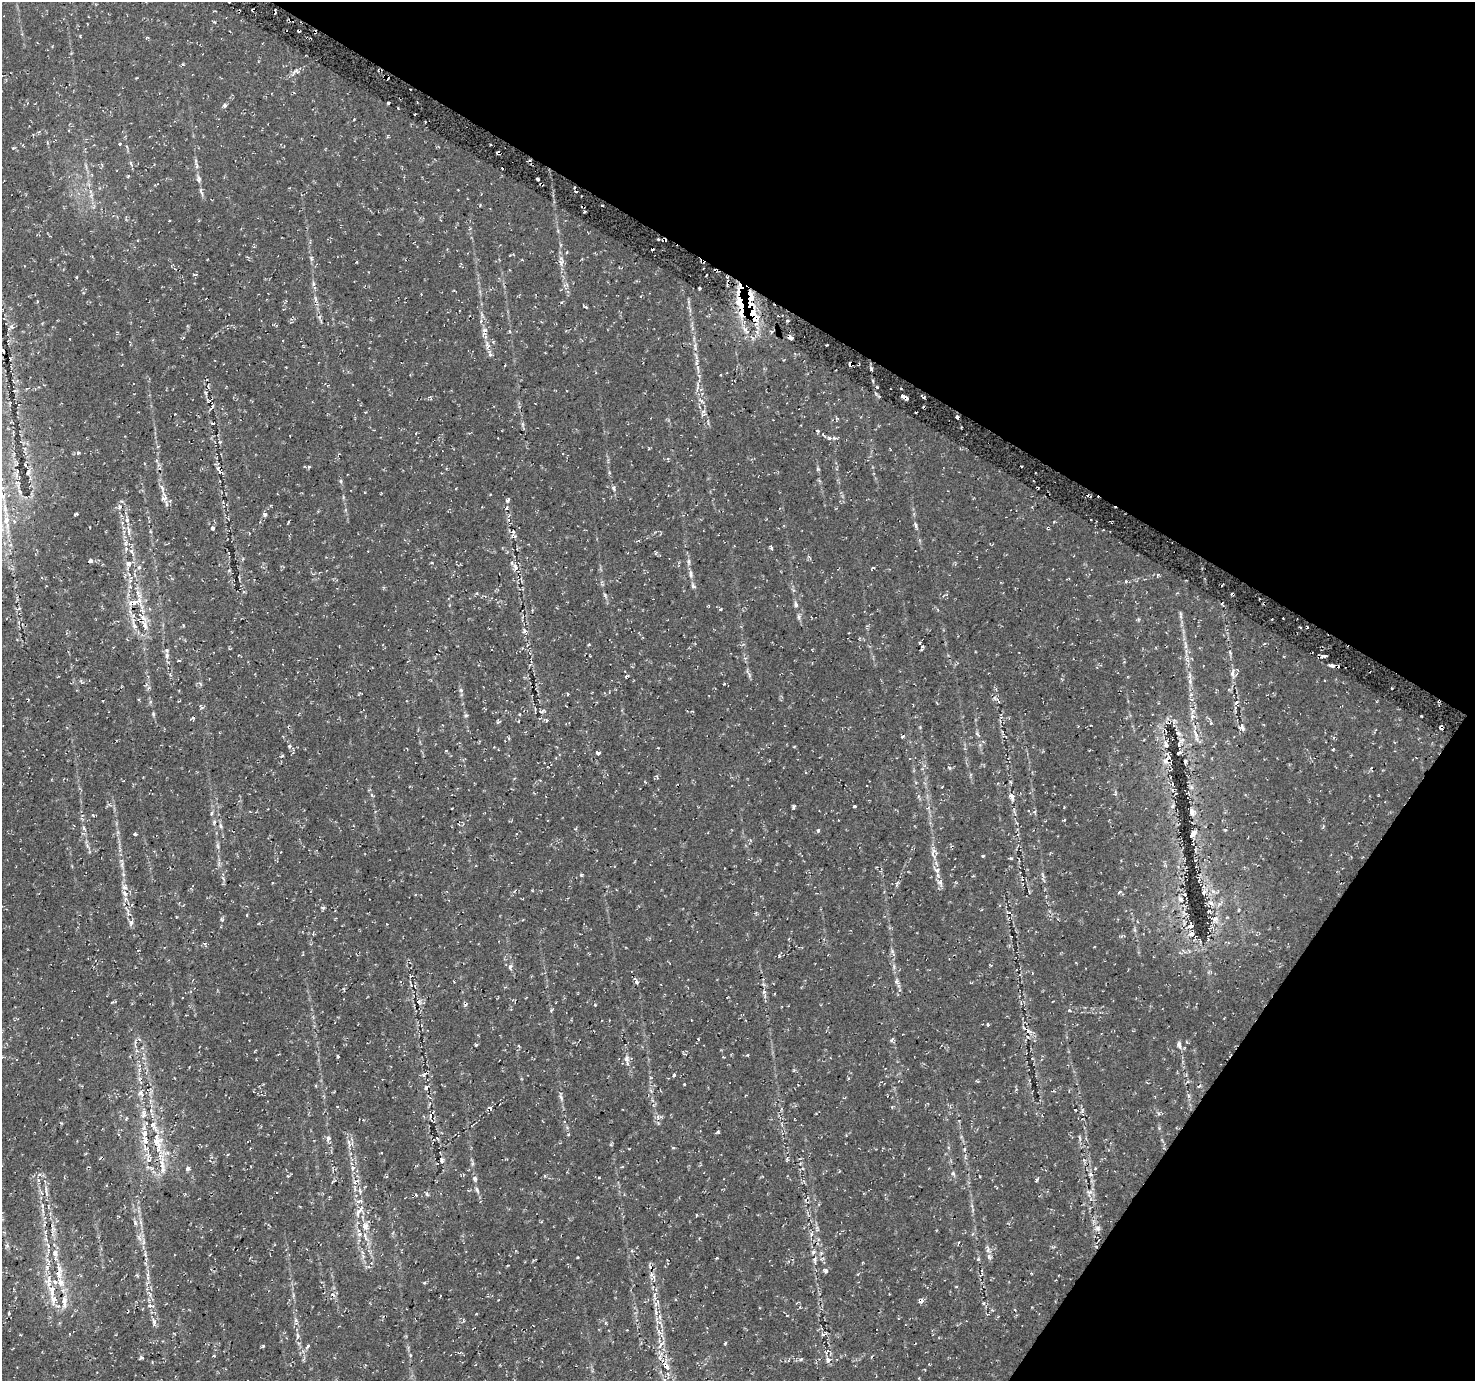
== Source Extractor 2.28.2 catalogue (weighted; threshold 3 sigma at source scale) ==
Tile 8 of 4 x 4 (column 4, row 2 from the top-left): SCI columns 4433-5905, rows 2974-4352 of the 5938 x 6020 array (HDU 1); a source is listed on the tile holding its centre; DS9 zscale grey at full resolution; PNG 1477 x 1383 px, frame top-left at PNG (2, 2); no overlay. Shown black and unused: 29% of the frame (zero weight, under 2 of 3 exposures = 2% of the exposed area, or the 3 px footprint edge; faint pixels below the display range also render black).
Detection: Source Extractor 2.28.2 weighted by HDU 2 'WHT'; one run over the whole footprint, this tile lists its part. Background 0.00342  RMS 0.003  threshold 0.0137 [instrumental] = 3 sigma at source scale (4.5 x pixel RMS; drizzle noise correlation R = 1.50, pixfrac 1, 0.0396/0.0396 arcsec/px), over >= 5 px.
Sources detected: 315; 16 cosmic-ray / hot-pixel residue — not listed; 21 inside a brighter listed object's ellipse — not listed separately; the other 278 listed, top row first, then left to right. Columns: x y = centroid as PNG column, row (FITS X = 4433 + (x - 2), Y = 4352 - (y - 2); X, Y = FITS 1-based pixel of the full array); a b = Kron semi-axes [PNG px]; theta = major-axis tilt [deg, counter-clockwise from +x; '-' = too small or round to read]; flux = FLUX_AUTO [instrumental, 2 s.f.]
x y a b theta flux
214 22 4 3 - 0.29
296 71 10 7 7 1.1
388 103 3 3 - 0.59
225 105 5 4 - 0.82
120 144 4 3 - 0.29
199 179 9 6 -77 0.93
538 180 3 2 - 0.58
201 192 13 4 -72 0.81
91 195 7 4 71 0.61
658 239 3 3 - 0.46
311 258 6 5 - 0.45
561 263 11 6 88 1.3
174 268 4 3 - 0.25
313 283 6 4 -72 0.52
700 288 3 2 - 0.41
738 290 12 2 90 1.1
315 299 9 4 90 0.72
750 299 23 7 87 6.9
740 300 15 8 52 4.6
586 307 5 3 - 0.43
741 313 17 6 85 4.6
319 317 5 4 - 0.46
756 319 10 4 17 1.1
481 321 5 3 - 0.42
12 327 6 4 -43 0.61
758 328 7 4 -70 0.75
745 329 9 7 -51 1.3
509 331 5 3 - 0.26
771 331 4 3 - 0.51
791 338 5 3 - 1.2
493 342 4 3 - 0.27
487 345 15 5 -80 1.6
697 363 8 4 82 0.83
850 364 4 4 - 1.7
871 369 4 3 - 0.4
208 386 4 3 - 0.31
206 393 6 3 -72 0.39
903 396 6 5 - 1.5
209 400 5 3 - 0.25
701 401 10 4 -35 0.76
212 407 9 3 56 0.56
703 411 6 4 25 0.44
957 417 4 3 - 0.69
212 424 5 3 - 0.36
522 424 7 4 -71 0.54
416 433 3 2 - 0.19
829 438 5 5 - 0.61
220 442 4 4 - 0.29
78 453 5 4 - 0.41
309 467 4 4 - 0.45
218 468 7 4 64 0.56
28 472 8 4 65 0.62
613 488 6 4 -76 0.51
164 498 9 6 27 0.97
507 500 7 4 54 0.68
5 508 14 5 -80 1.4
76 514 5 2 - 0.35
265 514 5 4 - 0.75
6 520 11 8 79 2.1
288 522 3 3 - 0.31
915 525 9 3 -79 0.62
90 527 3 2 - 0.21
212 528 4 3 - 0.53
1103 530 2 2 - 0.27
128 531 14 4 -85 1.1
513 532 18 5 -68 1.4
126 543 9 5 74 0.99
771 548 5 3 - 0.43
132 552 5 3 - 0.57
655 552 7 4 -77 0.35
90 561 4 3 - 0.78
688 562 8 4 -82 0.66
129 564 7 5 -85 1.4
139 567 6 5 - 0.54
516 567 12 6 -52 1.4
873 568 4 3 - 0.36
229 570 4 4 - 0.27
691 574 10 5 -80 0.9
130 580 7 4 15 0.64
693 586 8 5 -70 0.6
138 593 13 6 -64 1.7
135 602 18 7 20 3
796 605 6 5 - 0.7
721 609 4 3 - 0.44
1180 614 7 4 -65 0.49
799 617 7 5 -83 0.64
134 623 24 6 -77 2.5
144 625 17 7 -63 2.5
524 631 7 5 84 0.68
1264 644 4 3 - 0.3
589 645 4 3 - 0.26
1185 645 12 4 -82 1.2
923 647 4 3 - 0.45
167 655 10 6 89 1.1
1325 656 5 3 - 0.7
179 660 4 3 - 0.32
1331 665 4 3 - 2.8
1232 673 14 5 84 1.5
626 676 5 3 - 0.41
1190 681 7 6 - 0.91
461 690 7 5 -67 0.6
995 698 9 4 -38 0.68
1236 703 6 4 46 0.5
913 704 3 2 - 0.23
201 707 9 3 -54 0.41
543 711 10 4 22 0.63
153 714 6 5 - 0.38
520 714 3 2 - 0.26
1193 716 10 7 42 1.2
192 718 6 3 12 0.52
546 720 5 4 - 0.46
519 721 3 2 - 0.2
1174 721 5 5 - 0.58
1211 723 3 3 - 0.44
1441 727 5 2 - 0.97
1242 728 9 5 -68 1
1178 733 8 5 -38 0.69
1195 734 14 5 -71 1.6
978 735 10 3 -45 0.56
902 737 4 3 - 0.29
1166 744 10 6 -74 1.1
1179 744 11 5 57 0.57
289 746 5 4 - 0.53
1333 749 3 3 - 0.35
598 753 4 3 - 1.3
1178 753 5 2 - 0.55
282 756 4 3 - 0.4
1166 761 11 6 -67 1.6
1185 762 6 3 89 0.44
950 768 5 5 - 0.54
1011 782 6 3 -70 0.3
942 787 3 2 - 0.28
1191 787 7 4 -71 0.6
1012 797 11 6 -64 1.1
854 806 3 3 - 1.2
1172 806 6 5 - 0.47
794 807 4 3 - 0.64
452 808 3 2 - 0.23
1192 812 9 6 -79 0.98
1064 820 4 3 - 0.26
221 826 7 5 -64 0.68
84 828 6 4 -61 0.49
818 830 5 4 - 0.35
1225 830 4 3 - 0.37
135 834 4 3 - 0.44
1193 834 8 4 52 1.2
218 846 7 4 -88 0.54
934 851 7 4 -19 0.71
983 856 4 3 - 0.32
1011 858 4 3 - 0.45
122 864 9 4 89 0.76
937 870 7 6 - 0.92
123 874 6 4 -72 0.49
581 875 4 4 - 0.36
940 883 12 7 -61 1.3
897 884 9 3 79 0.5
1213 891 8 5 -44 0.88
1119 892 5 3 - 0.63
1204 892 7 5 70 0.67
125 893 9 5 -44 1.2
1180 899 10 7 -51 1.3
1211 903 9 6 -21 1.1
322 907 6 3 8 0.41
222 919 5 4 - 0.43
1215 919 9 8 - 1.5
131 923 9 5 77 0.88
1191 926 8 5 17 0.79
1135 930 6 4 -71 0.44
1191 934 8 7 - 1.1
892 951 6 6 - 0.57
828 955 3 2 - 0.23
510 966 7 6 - 0.75
894 967 8 3 86 0.57
636 981 6 4 -61 0.71
897 982 7 6 - 0.73
764 992 6 4 1 0.42
727 997 3 2 - 0.22
418 1002 5 5 - 0.6
595 1005 3 3 - 0.36
1069 1010 4 3 - 0.3
988 1025 4 3 - 0.36
1029 1032 15 6 -39 1.5
892 1040 6 4 88 0.47
135 1042 6 4 71 0.57
476 1045 4 3 - 0.35
1179 1045 10 5 -87 0.89
519 1046 5 3 - 0.28
747 1055 4 3 - 0.26
338 1056 3 3 - 0.45
627 1059 10 7 85 1.2
424 1075 6 4 57 0.42
674 1075 4 3 - 0.51
684 1084 3 2 - 0.34
1199 1086 7 2 45 0.32
426 1087 8 5 52 0.57
141 1093 11 8 -86 1.5
1155 1096 4 2 - 0.21
561 1097 10 4 -64 0.71
151 1110 5 5 - 0.55
153 1126 21 9 -53 3.6
718 1132 4 4 - 0.45
328 1138 7 5 78 0.88
437 1138 4 2 - 0.24
1080 1138 8 3 -71 0.41
145 1140 15 8 -72 2.7
349 1142 7 4 -72 0.72
158 1148 45 7 75 5.3
250 1148 3 2 - 0.24
673 1148 4 3 - 0.28
964 1149 5 4 - 0.3
787 1159 6 3 73 0.36
442 1161 6 4 -77 0.61
162 1164 22 7 -89 3.6
622 1167 4 3 - 0.29
188 1168 4 4 - 1.1
353 1168 6 6 - 0.88
1095 1168 4 2 - 0.22
953 1173 7 5 -63 0.59
1091 1174 6 5 - 0.59
288 1176 5 5 - 0.33
980 1177 2 2 - 0.26
475 1178 6 6 - 0.61
1037 1180 5 3 - 0.38
354 1182 6 4 -69 0.59
355 1189 6 3 -73 0.46
477 1190 10 4 -64 0.7
46 1191 16 3 -87 1.1
360 1191 7 4 -64 0.58
1089 1192 10 4 -1 0.8
427 1194 6 4 -60 0.44
416 1195 3 3 - 0.29
807 1198 9 3 46 0.42
42 1205 7 4 -90 0.59
972 1206 6 4 -72 0.45
359 1211 15 6 52 1.9
696 1215 3 2 - 0.3
135 1223 6 4 -72 0.5
365 1226 11 9 -85 2.3
1097 1228 9 7 -59 1
48 1245 8 5 -65 0.76
988 1249 11 5 88 1.1
632 1251 4 4 - 0.39
363 1256 6 4 -73 0.61
577 1257 3 2 - 0.36
717 1258 3 2 - 0.25
978 1259 5 4 - 0.34
815 1260 9 6 89 0.96
508 1265 4 2 - 0.21
826 1270 6 4 -45 0.71
59 1272 25 9 88 4.8
652 1275 10 5 -50 0.81
48 1280 14 9 66 3
424 1283 4 3 - 0.37
956 1286 4 3 - 0.25
332 1294 7 4 -19 0.63
440 1296 3 2 - 0.29
655 1298 6 3 -72 0.64
54 1299 13 11 75 3
921 1302 7 4 14 0.68
983 1303 6 4 -71 0.38
150 1305 9 5 -14 0.85
656 1312 6 6 - 0.68
9 1313 4 3 - 0.36
660 1317 6 4 -70 0.63
296 1320 7 5 -47 0.61
154 1322 12 5 89 1.2
659 1322 9 3 -15 0.65
605 1323 5 3 - 0.3
824 1334 7 3 38 0.56
297 1336 11 4 86 0.89
725 1343 3 3 - 0.39
661 1344 14 4 48 0.98
263 1346 4 4 - 0.34
308 1346 6 3 61 0.94
214 1356 4 2 - 0.34
801 1359 4 3 - 0.59
828 1360 8 7 - 1.2
666 1365 15 7 -47 2.8
Overlapping masked pixels (flux is a lower limit): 13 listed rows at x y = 738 290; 750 299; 740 300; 741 313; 756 319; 791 338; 850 364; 903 396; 144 625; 1441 727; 158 1148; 59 1272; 652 1275
Unlisted compact peaks at least as high as the median listed source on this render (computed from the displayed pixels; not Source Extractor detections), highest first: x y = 877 387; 787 321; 141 1357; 818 469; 779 956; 599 1177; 901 388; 724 684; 466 715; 183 64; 341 481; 1075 1110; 568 1134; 1126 581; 410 1355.